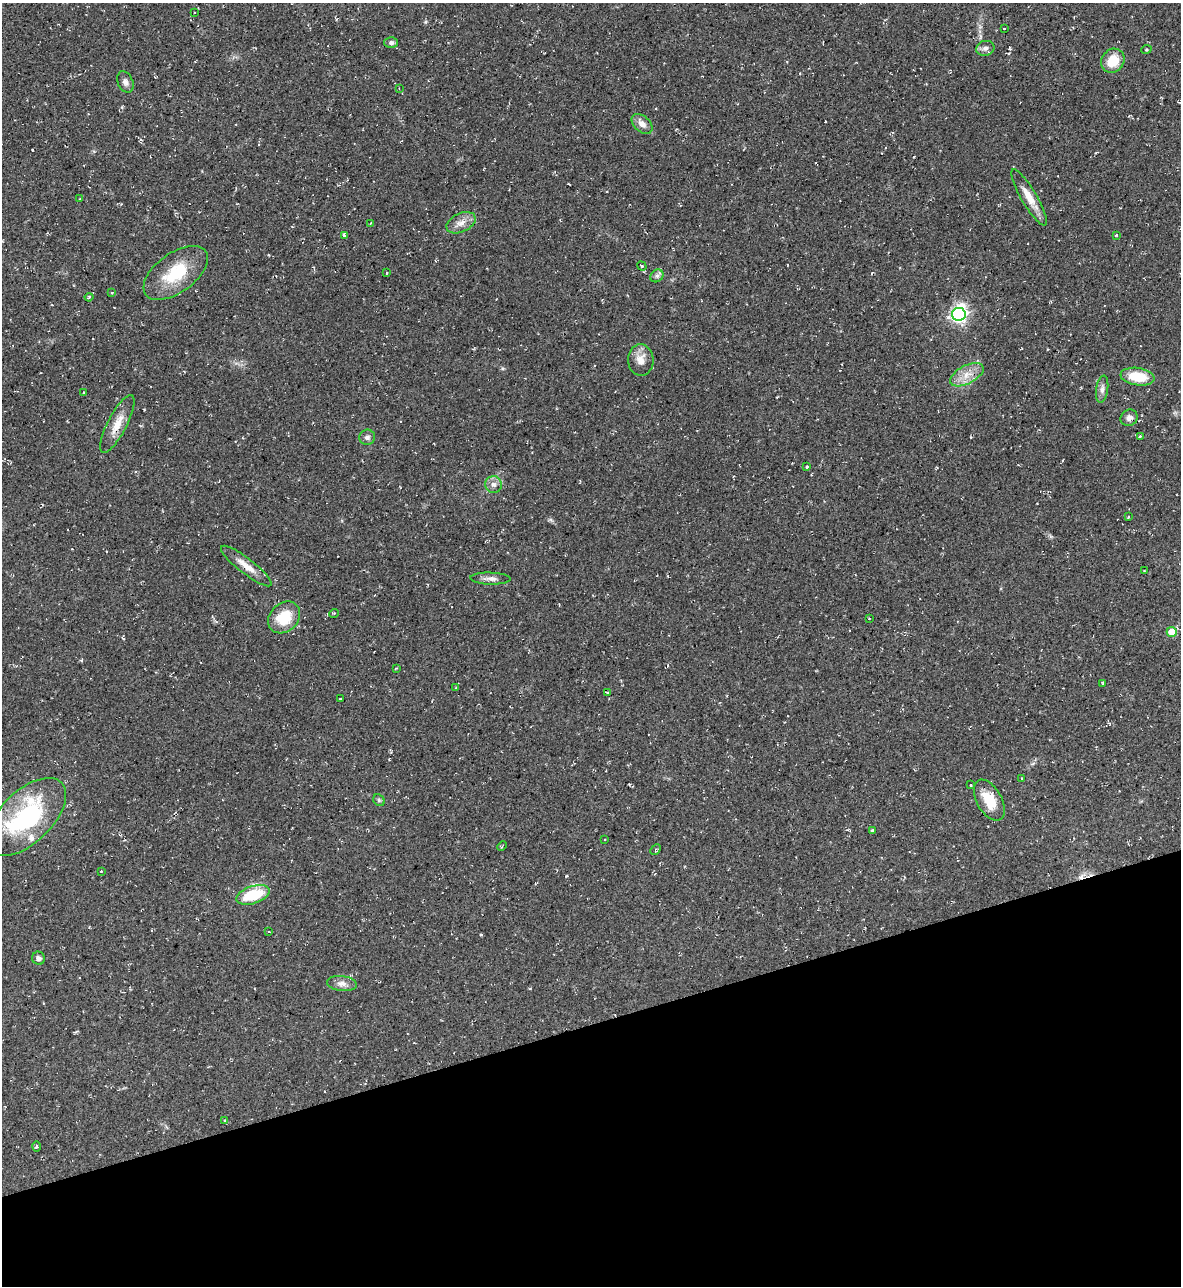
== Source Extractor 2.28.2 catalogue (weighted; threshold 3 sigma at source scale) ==
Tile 14 of 4 x 4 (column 2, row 4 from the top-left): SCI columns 1319-2497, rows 1-1284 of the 5116 x 5134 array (HDU 1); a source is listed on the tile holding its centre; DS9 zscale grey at full resolution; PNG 1183 x 1288 px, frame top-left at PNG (2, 3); each listed source drawn as its Kron ellipse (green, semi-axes under 4 px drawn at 4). Shown black and unused: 20% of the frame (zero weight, under 2 of 3 exposures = <1% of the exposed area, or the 3 px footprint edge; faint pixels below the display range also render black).
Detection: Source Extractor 2.28.2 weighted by HDU 2 'WHT'; one run over the whole footprint, this tile lists its part. Background 0.0389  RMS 0.0094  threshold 0.0424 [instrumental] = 3 sigma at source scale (4.5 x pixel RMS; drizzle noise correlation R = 1.50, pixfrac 1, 0.05/0.05 arcsec/px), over >= 5 px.
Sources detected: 68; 1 inside a brighter object's white glare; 4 cosmic-ray / hot-pixel residue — neither listed nor drawn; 1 inside a brighter listed object's ellipse — not listed separately; the other 62 listed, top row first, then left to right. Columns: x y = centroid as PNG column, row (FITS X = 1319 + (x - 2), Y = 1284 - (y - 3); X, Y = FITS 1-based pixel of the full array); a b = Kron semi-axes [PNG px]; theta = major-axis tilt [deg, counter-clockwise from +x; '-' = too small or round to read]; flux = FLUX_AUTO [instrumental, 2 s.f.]
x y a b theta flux
195 12 2 2 - 0.8
1004 29 3 2 - 0.81
391 42 6 5 - 2.2
985 48 9 7 15 3.7
1146 50 5 3 - 0.91
1113 61 13 11 48 20
125 82 11 7 -66 3.8
399 89 4 3 - 1
642 124 12 8 -41 6.2
1029 197 32 8 -59 14
80 199 3 3 - 2.7
461 223 15 9 26 7.8
370 224 3 3 - 0.68
344 235 3 3 - 9.6
1117 235 4 3 - 0.99
642 266 5 3 - 1.1
176 273 37 19 36 39
386 273 3 2 - 0.87
657 276 7 6 - 2.4
112 292 4 2 - 0.71
89 297 4 3 - 1.6
959 314 7 6 - 270
641 360 16 13 -87 10
967 375 18 9 28 12
1137 377 17 8 -8 25
1102 389 14 6 81 4.2
84 393 3 3 - 2.3
1129 418 9 8 - 4.6
117 424 32 9 63 14
1140 436 3 3 - 0.95
367 437 8 7 - 3.3
807 467 3 3 - 0.97
493 484 8 8 - 4.8
1128 517 2 2 - 0.92
246 566 31 7 -38 12
1144 570 3 2 - 0.55
490 579 20 6 -2 5.2
334 613 5 3 - 0.76
284 617 18 14 44 27
869 618 3 2 - 0.68
1172 632 5 5 - 23
396 668 3 3 - 0.68
1103 683 4 3 - 1.1
456 688 3 2 - 0.8
607 692 3 2 - 0.72
340 699 4 3 - 1.3
1021 779 3 3 - 1.1
970 785 3 3 - 2.2
379 800 6 5 - 1.4
989 800 22 12 -60 21
26 817 49 26 44 120
872 830 3 3 - 1.7
605 839 3 2 - 0.74
502 846 5 3 - 0.96
656 850 6 3 45 1.2
101 871 3 2 - 0.77
253 895 17 8 18 37
269 931 3 2 - 0.87
38 958 7 6 - 3.1
342 984 15 7 -6 6.1
225 1121 4 4 - 1.6
36 1146 5 3 - 1.5